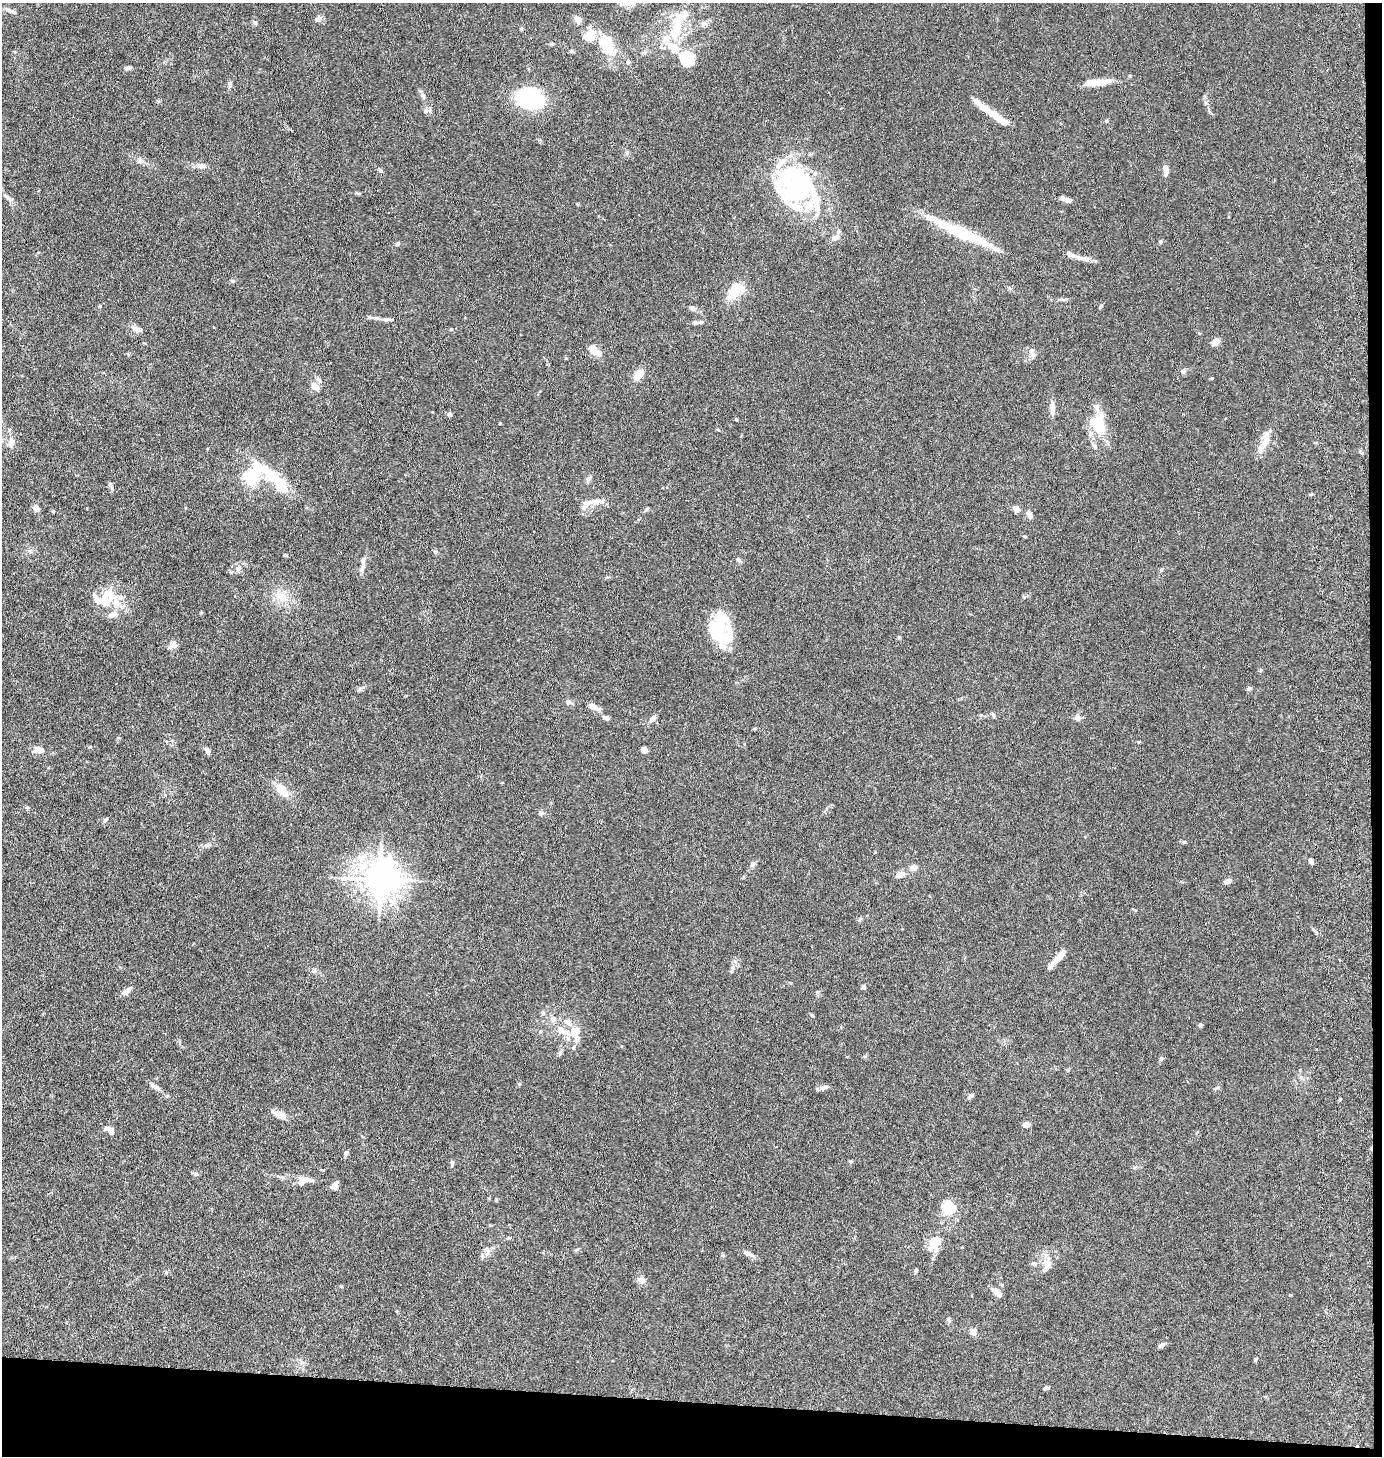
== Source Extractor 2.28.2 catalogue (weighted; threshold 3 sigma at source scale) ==
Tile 9 of 3 x 3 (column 3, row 3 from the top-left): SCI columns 2919-4298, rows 9-1462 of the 4500 x 4376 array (HDU 1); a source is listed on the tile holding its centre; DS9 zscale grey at full resolution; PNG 1384 x 1458 px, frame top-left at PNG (2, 3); no overlay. Shown black and unused: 5% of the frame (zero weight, under 5 of 10 exposures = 3% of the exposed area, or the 3 px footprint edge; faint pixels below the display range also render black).
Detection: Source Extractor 2.28.2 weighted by HDU 2 'WHT'; one run over the whole footprint, this tile lists its part. Background 0.0206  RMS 0.0018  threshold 0.00729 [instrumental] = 3 sigma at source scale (4.09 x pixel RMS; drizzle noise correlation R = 1.36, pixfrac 0.8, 0.05/0.05 arcsec/px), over >= 5 px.
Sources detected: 167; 9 inside a brighter object's white glare — not listed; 25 inside a brighter listed object's ellipse — not listed separately; the other 133 listed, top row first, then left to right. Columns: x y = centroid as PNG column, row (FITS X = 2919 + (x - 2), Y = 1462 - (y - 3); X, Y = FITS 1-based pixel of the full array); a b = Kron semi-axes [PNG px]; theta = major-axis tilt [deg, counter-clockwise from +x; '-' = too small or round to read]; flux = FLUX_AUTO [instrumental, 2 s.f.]
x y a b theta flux
11 11 15 5 -27 0.59
683 16 29 17 29 4.2
578 19 9 7 -54 0.91
316 20 5 5 - 0.24
703 24 8 6 88 0.47
521 29 5 4 - 0.21
589 37 19 11 -11 2
607 43 17 11 -62 7.3
552 44 5 4 - 0.25
673 47 24 12 -37 3
687 59 19 15 -70 5
628 62 5 4 - 0.25
128 68 7 5 9 0.52
1105 81 20 8 11 1.5
230 84 7 6 - 0.35
530 94 33 17 -47 13
423 96 7 5 -45 0.35
426 111 7 5 -20 0.42
997 117 34 8 -35 2.9
1107 121 5 4 - 0.18
140 161 8 7 - 0.51
202 166 12 7 -6 0.86
380 170 5 5 - 0.31
1166 171 11 5 -89 1.2
796 186 34 29 -4 12
7 197 16 5 -40 0.66
1067 200 13 6 -17 0.73
962 233 74 11 -24 9
836 237 9 6 20 0.8
1160 241 5 5 - 0.26
397 244 6 4 44 0.26
1083 259 19 6 -10 1.1
232 281 6 4 -20 0.22
738 288 20 16 -12 2.8
1065 299 7 4 2 0.28
100 306 4 3 - 0.15
1100 306 6 4 70 0.24
692 308 8 5 -18 0.37
370 317 7 5 -21 0.29
465 318 3 2 - 0.11
391 319 8 4 -1 0.28
695 323 8 6 -9 0.43
136 329 12 7 -17 0.81
1215 342 9 6 36 1.1
594 350 12 6 -37 2.5
1033 355 8 7 - 0.64
1183 371 7 5 4 0.36
639 375 10 6 59 2.3
1212 378 4 3 - 0.16
315 386 11 8 -47 1.2
1052 408 15 6 -88 1.1
450 414 6 6 - 0.34
736 419 4 4 - 0.18
1098 424 27 19 -66 5
1266 438 18 9 89 1.5
11 443 15 7 77 1
271 475 64 12 -40 8.3
251 478 6 5 - 35
588 479 7 6 - 0.42
110 484 8 5 74 0.32
594 502 28 6 10 1.4
1016 508 7 7 - 0.69
36 509 7 6 - 0.82
1029 515 10 6 -67 0.72
1024 536 5 3 - 0.16
285 555 5 4 - 0.21
363 560 11 6 65 0.65
739 560 8 4 -45 0.38
238 568 7 5 44 0.43
1161 570 5 4 - 0.22
108 593 20 16 -71 3.3
281 597 17 13 -32 2.4
201 612 4 4 - 0.17
113 614 12 7 24 0.95
721 621 47 19 -89 5.9
899 637 5 4 - 0.2
174 644 9 6 -75 0.53
1249 688 6 5 - 0.35
568 702 7 5 34 0.34
594 707 16 6 -30 1
993 715 6 5 - 0.27
606 718 7 5 -19 0.44
1077 718 8 7 - 0.5
652 719 9 6 48 0.78
1139 742 5 3 - 0.13
40 749 12 7 -25 1
644 750 4 4 - 2
208 751 9 5 -68 0.49
283 791 19 10 -45 2.5
541 813 7 5 16 0.37
106 820 8 4 46 0.29
207 845 6 6 - 0.34
1311 861 5 4 - 0.71
753 864 7 5 67 0.36
914 868 7 6 - 0.94
900 874 8 6 14 1.4
380 879 10 10 - 340
1228 881 7 4 24 0.99
1058 958 20 6 44 1.7
733 968 7 4 89 0.34
863 987 6 4 -89 0.25
126 991 10 5 35 1.1
543 1013 6 4 -48 0.25
812 1015 5 4 - 0.2
1200 1025 5 5 - 0.21
561 1030 14 8 -37 1.7
575 1032 14 10 89 2.2
561 1052 10 4 79 0.35
155 1087 13 5 -26 0.74
823 1087 10 5 21 0.58
1218 1087 6 4 44 0.26
971 1096 7 4 35 0.57
281 1115 15 8 -31 1.2
1026 1125 6 5 - 1.1
111 1131 10 8 -55 0.85
346 1153 7 5 69 0.32
851 1161 5 4 - 0.19
452 1163 7 4 80 0.26
196 1174 6 6 - 0.3
303 1179 10 9 - 0.84
335 1185 10 5 61 0.78
949 1207 18 15 -65 3.7
934 1243 17 10 48 3.1
748 1253 15 5 -26 0.68
1033 1263 7 5 -4 0.32
1047 1266 18 8 50 1.2
916 1270 6 5 - 0.23
642 1280 9 9 - 0.79
998 1294 12 7 -45 0.83
949 1319 9 4 -89 0.28
973 1331 9 8 - 0.65
1162 1345 7 5 35 0.58
1046 1388 8 5 0 0.3
Unlisted compact peaks at least as high as the median listed source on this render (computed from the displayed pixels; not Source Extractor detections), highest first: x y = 1184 842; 341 1286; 1161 1058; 451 329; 519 1084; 817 992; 1340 1099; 1290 1295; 500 423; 722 1255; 255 23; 27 807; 1130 76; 358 193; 435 552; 1024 597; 646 510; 360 689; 1255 1359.